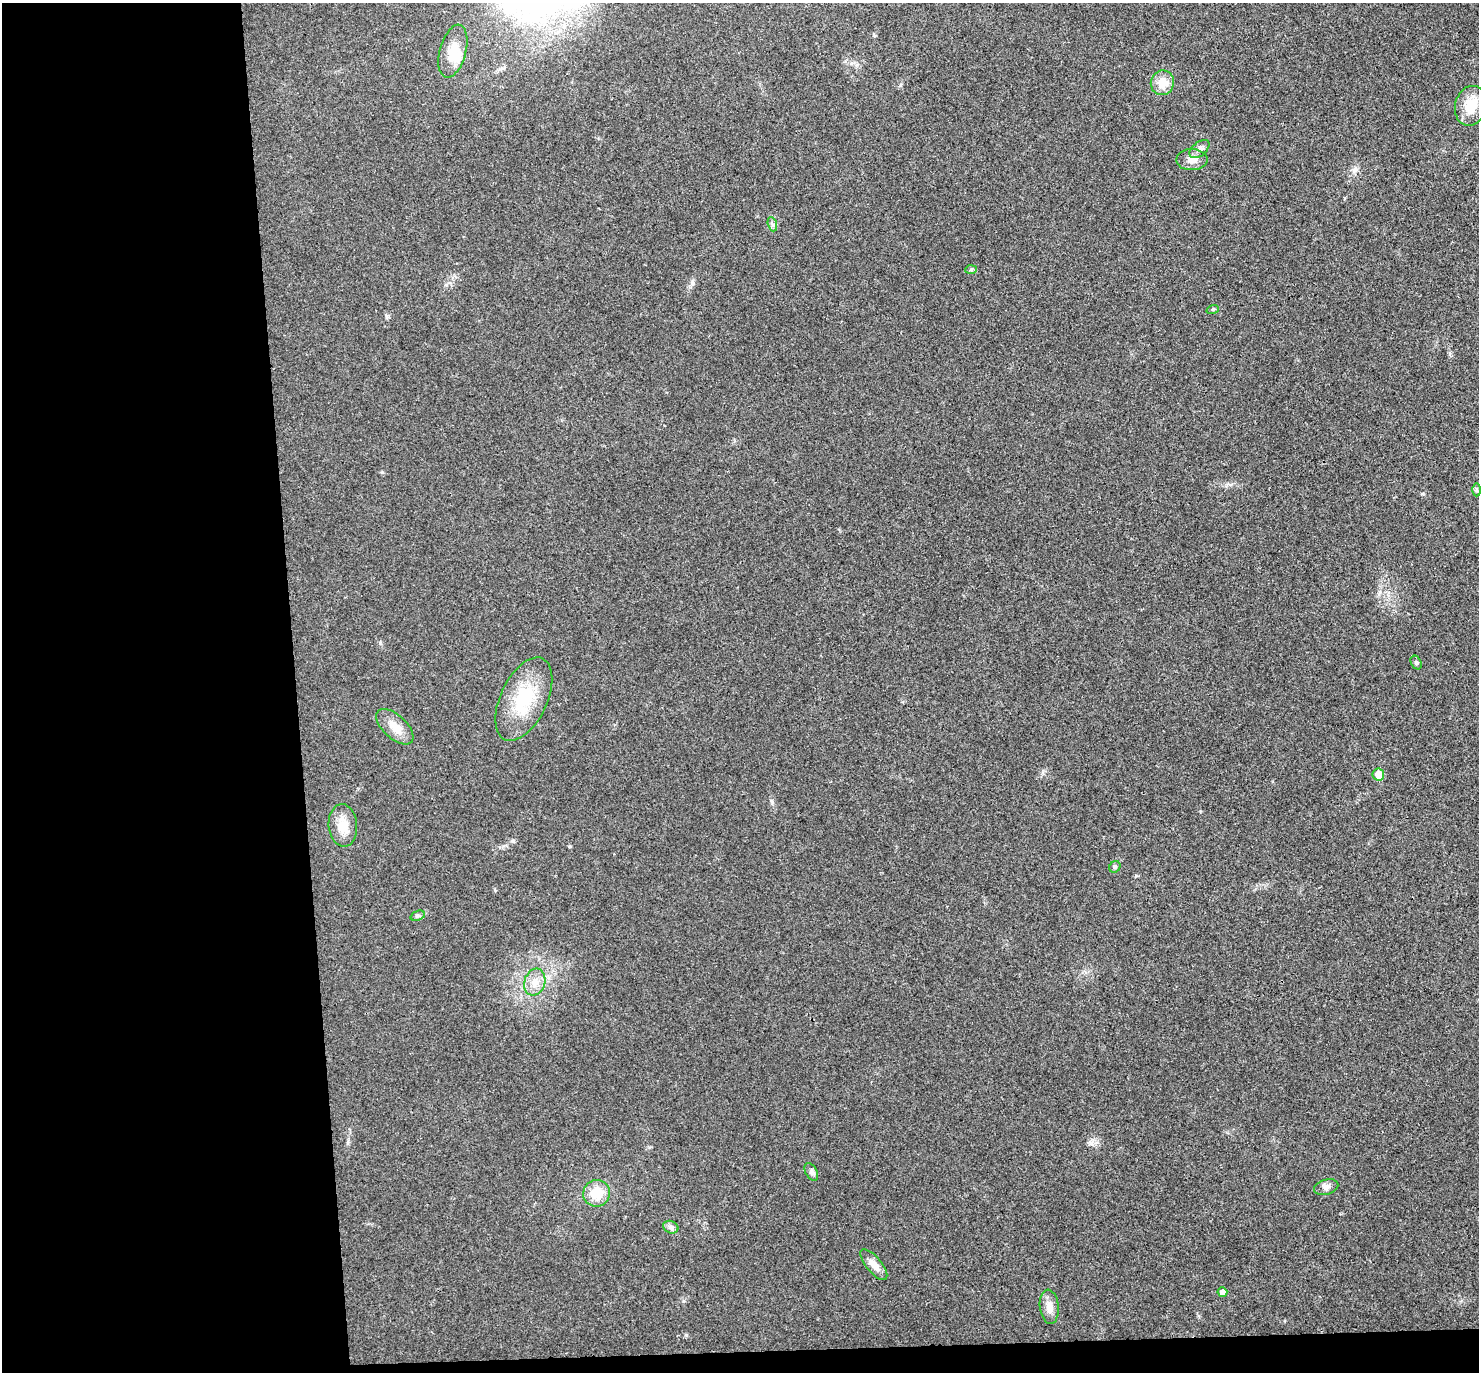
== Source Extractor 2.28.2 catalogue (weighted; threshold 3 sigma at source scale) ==
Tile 7 of 3 x 3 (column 1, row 3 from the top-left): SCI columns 56-1532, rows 137-1506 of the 4544 x 4475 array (HDU 1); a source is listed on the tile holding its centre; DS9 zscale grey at full resolution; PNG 1481 x 1374 px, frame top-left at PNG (2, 3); each listed source drawn as its Kron ellipse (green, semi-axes under 4 px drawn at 4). Shown black and unused: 21% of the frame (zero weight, under 3 of 4 exposures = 6% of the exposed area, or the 3 px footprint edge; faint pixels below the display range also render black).
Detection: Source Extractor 2.28.2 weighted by HDU 2 'WHT'; one run over the whole footprint, this tile lists its part. Background 0.0216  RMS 0.0058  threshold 0.0262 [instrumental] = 3 sigma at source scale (4.5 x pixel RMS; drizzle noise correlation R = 1.50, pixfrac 1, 0.05/0.05 arcsec/px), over >= 5 px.
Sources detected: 25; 1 inside a brighter object's white glare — neither listed nor drawn; the other 24 listed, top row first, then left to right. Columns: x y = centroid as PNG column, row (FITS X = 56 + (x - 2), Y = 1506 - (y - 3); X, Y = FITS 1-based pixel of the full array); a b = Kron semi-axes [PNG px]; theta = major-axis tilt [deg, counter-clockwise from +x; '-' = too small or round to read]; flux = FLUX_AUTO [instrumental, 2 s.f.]
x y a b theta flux
453 51 27 13 75 12
1162 83 12 11 - 8.1
1471 106 20 15 75 13
1199 149 11 6 40 2.5
1192 160 15 10 1 4.7
772 224 7 4 -71 1.3
971 270 6 4 2 0.83
1213 309 6 4 18 0.7
1476 490 6 4 -90 0.88
1416 662 7 5 -63 1
524 699 45 23 65 31
395 727 23 11 -43 7.7
1378 774 6 6 - 8
343 825 21 14 -85 9.8
1115 867 6 5 - 0.99
418 916 7 4 20 1.2
535 982 14 10 72 6.3
811 1172 9 5 -60 1.7
1326 1187 12 7 15 2.5
597 1193 13 13 - 12
671 1227 8 6 -22 1.7
874 1265 19 7 -50 5.8
1222 1292 5 5 - 3
1049 1307 17 9 -83 5.2
Unlisted compact peaks at least as high as the median listed source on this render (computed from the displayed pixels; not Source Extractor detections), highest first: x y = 686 1335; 1422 494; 772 802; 382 472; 380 643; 692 283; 570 846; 387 316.